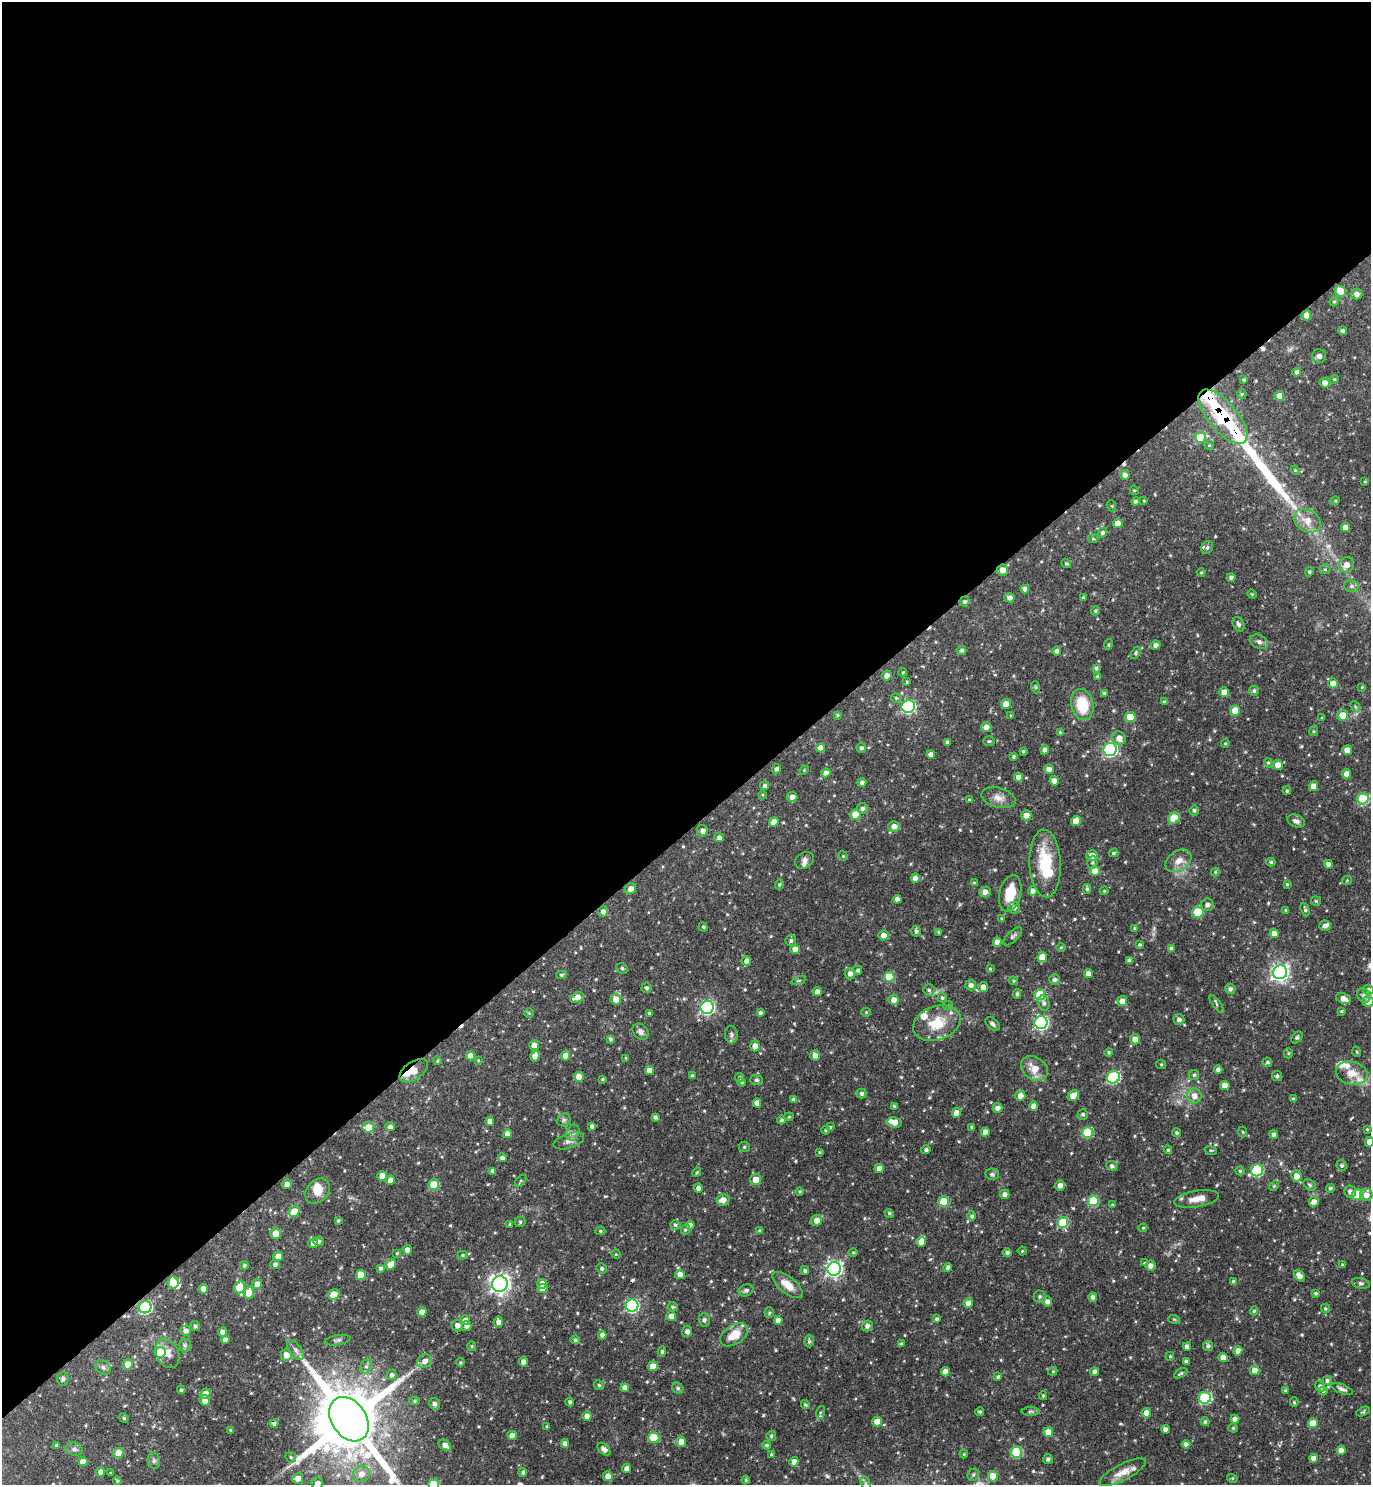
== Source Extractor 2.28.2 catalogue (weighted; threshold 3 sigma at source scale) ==
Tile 2 of 4 x 4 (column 2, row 1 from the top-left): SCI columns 1670-3038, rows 4453-5935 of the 5936 x 5941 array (HDU 1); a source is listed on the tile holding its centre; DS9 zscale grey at full resolution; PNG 1373 x 1487 px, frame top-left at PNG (2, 2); each listed source drawn as its Kron ellipse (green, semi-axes under 4 px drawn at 4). Shown black and unused: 56% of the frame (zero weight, under 3 of 4 exposures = <1% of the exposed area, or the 3 px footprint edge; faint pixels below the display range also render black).
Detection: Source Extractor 2.28.2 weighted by HDU 2 'WHT'; one run over the whole footprint, this tile lists its part. Background 0.119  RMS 0.0042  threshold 0.0188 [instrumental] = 3 sigma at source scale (4.5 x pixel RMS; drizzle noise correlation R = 1.50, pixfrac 1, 0.05/0.05 arcsec/px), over >= 5 px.
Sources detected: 612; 1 too faint to see at this stretch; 2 inside a brighter object's white glare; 5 cosmic-ray / hot-pixel residue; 1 long thin detection or spike segment (spike, bleed or trail) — neither listed nor drawn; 18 inside a brighter listed object's ellipse — not listed separately; of the other 585, all 500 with FLUX_AUTO >= 0.41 (the completeness limit of this list) listed and drawn (85 fainter detections not listed), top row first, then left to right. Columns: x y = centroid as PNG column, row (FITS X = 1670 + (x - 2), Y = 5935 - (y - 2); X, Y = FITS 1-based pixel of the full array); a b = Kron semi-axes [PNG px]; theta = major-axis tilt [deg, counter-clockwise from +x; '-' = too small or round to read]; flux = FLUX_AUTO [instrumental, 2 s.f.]
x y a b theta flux
1340 291 5 5 - 9.3
1357 294 6 5 - 1.8
1334 301 5 4 - 0.61
1306 315 5 5 - 2.7
1343 331 4 4 - 1
1319 356 7 7 - 1.4
1297 372 4 4 - 1.6
1334 379 4 4 - 0.45
1244 380 4 4 - 0.71
1325 383 5 5 - 2.6
1242 394 5 4 - 0.52
1279 396 5 5 - 3.4
1223 417 33 14 -50 44
1200 437 5 5 - 9.9
1209 445 4 4 - 0.45
1295 470 5 4 - 0.42
1125 475 5 5 - 1.9
1365 481 4 3 - 0.48
1134 490 5 4 - 0.44
1144 500 3 3 - 0.42
1135 501 4 4 - 0.96
1335 501 5 3 - 0.44
1112 506 6 3 -71 0.47
1307 521 14 11 -32 5.3
1118 523 5 4 - 4.7
1345 527 4 4 - 2.8
1102 533 5 4 - 0.88
1093 539 5 3 - 0.44
1207 548 7 5 60 1.1
1066 563 5 4 - 0.66
1347 565 8 7 - 3.2
1325 569 5 5 - 0.62
1002 570 5 5 - 3
1201 572 4 3 - 0.52
1309 572 4 3 - 0.65
1231 577 4 4 - 1.2
1351 586 7 5 -14 1.2
1025 589 4 4 - 2.4
1252 594 4 4 - 0.42
1009 598 5 4 - 1.8
1083 598 4 3 - 0.53
965 601 5 5 - 0.89
1095 611 5 4 - 0.58
1238 624 8 5 -60 1.3
1259 642 9 6 -25 1.4
1109 644 5 3 - 0.45
1156 645 4 4 - 1.8
962 650 5 4 - 1.1
1057 651 4 4 - 1.3
1136 653 6 4 62 0.71
1096 668 4 3 - 0.81
903 672 4 3 - 0.43
887 676 5 5 - 2.4
1098 677 4 4 - 1.1
907 682 3 3 - 0.47
1333 683 5 5 - 2.9
1035 687 6 4 -71 0.5
1362 687 4 4 - 0.45
1254 691 5 5 - 0.91
1224 692 5 5 - 3.2
1104 693 4 4 - 0.56
896 698 5 5 - 0.62
1164 702 4 3 - 0.73
1006 704 5 5 - 4.3
1082 705 16 11 -78 14
1355 706 6 4 -47 0.59
908 707 6 6 - 63
1235 711 5 5 - 7.5
837 715 4 3 - 0.63
1343 715 5 5 - 5.6
1011 716 4 4 - 0.62
1130 717 5 5 - 9.1
1322 718 4 3 - 0.44
986 727 5 5 - 2.2
1314 731 5 4 - 0.53
1060 732 3 3 - 0.51
1119 738 7 6 - 2.9
989 741 6 4 -1 0.6
947 742 4 3 - 0.9
1225 743 4 3 - 0.48
821 748 4 4 - 2.9
861 748 5 4 - 0.98
1110 749 7 6 - 73
1045 750 4 4 - 2.8
1347 750 5 5 - 4.6
1023 751 4 3 - 0.62
931 754 4 4 - 2.3
1013 756 3 3 - 0.76
1268 763 5 4 - 0.55
1278 765 5 5 - 4.6
776 769 4 4 - 1.2
1049 769 5 4 - 2.6
804 770 5 4 - 0.42
826 773 4 4 - 2.2
1347 774 4 4 - 3
1018 777 4 4 - 3.3
1054 781 4 4 - 3.4
862 782 4 4 - 1.2
765 786 4 4 - 1.2
1314 786 5 4 - 3.1
1287 791 4 4 - 0.64
763 795 4 3 - 0.41
792 797 5 5 - 2.3
998 798 18 9 -15 3.5
969 799 3 3 - 0.44
1363 799 5 5 - 24
862 808 5 5 - 1.2
1194 810 5 4 - 0.86
855 815 5 5 - 8.6
1026 815 5 5 - 3.1
1174 818 6 5 - 9.7
1076 821 5 4 - 3.8
1296 821 9 6 -21 1.8
774 822 5 4 - 4.5
894 826 5 5 - 3
702 831 6 5 - 1.8
719 838 5 4 - 1.7
1114 853 5 4 - 0.8
1092 855 6 5 - 3.8
843 856 5 4 - 0.41
804 860 10 7 33 1.8
1178 861 14 9 34 3.6
1092 862 7 5 87 0.71
1271 862 4 4 - 0.68
1045 863 34 15 -88 18
1328 864 4 4 - 2.2
1095 871 5 4 - 5.8
1215 872 4 4 - 0.47
915 878 4 4 - 2.9
1347 880 5 4 - 0.46
974 883 4 3 - 0.43
779 884 5 4 - 0.62
1287 884 4 4 - 0.51
630 889 6 5 - 2.6
1087 889 5 4 - 0.81
1033 891 5 4 - 1.7
1104 891 4 4 - 0.43
985 892 6 5 - 1.9
1010 893 19 10 77 9.8
897 899 4 4 - 2.2
1316 901 5 5 - 0.62
1207 905 6 6 - 1.7
1014 908 6 6 - 1.5
1286 910 4 4 - 0.77
1305 910 7 4 -69 0.87
603 911 5 5 - 2
1198 912 5 5 - 19
1002 919 4 4 - 0.57
1325 926 6 5 - 1.7
703 927 4 4 - 0.65
1134 928 3 3 - 0.41
916 931 5 5 - 1.2
939 932 4 4 - 0.76
1274 933 4 4 - 3.4
883 935 5 5 - 2.5
1013 936 12 5 44 1.2
791 941 5 5 - 1
997 942 4 4 - 3.1
1140 944 4 4 - 0.68
1061 947 5 3 - 0.43
1171 948 4 4 - 0.81
795 949 4 4 - 2.7
1042 957 5 5 - 6.8
1129 960 4 4 - 1.3
746 961 5 4 - 2.1
622 968 6 5 - 0.83
990 969 4 3 - 0.42
858 970 4 4 - 0.95
1280 972 7 7 - 160
1088 973 4 4 - 2.6
850 974 6 5 - 2.2
561 975 5 4 - 0.67
889 977 5 5 - 11
1054 980 5 5 - 1.2
799 981 7 3 19 0.54
1013 981 5 4 - 0.47
971 985 5 5 - 1.6
983 987 5 5 - 2.9
646 988 5 5 - 0.96
1230 989 5 5 - 1.3
929 990 5 5 - 0.91
1368 990 5 5 - 1.2
817 992 4 4 - 2.9
1017 994 4 4 - 0.82
1040 995 5 5 - 20
1364 995 7 6 - 1.1
577 997 7 5 21 3.5
942 998 5 5 - 0.84
616 999 5 5 - 4.4
1344 999 8 5 -21 3.2
894 1000 5 5 - 2.6
1122 1001 5 5 - 3.4
1368 1002 5 5 - 3
1044 1003 7 5 -77 1.3
1217 1004 10 2 -54 0.76
948 1005 5 4 - 0.58
707 1007 6 6 - 86
1341 1011 4 3 - 0.43
866 1012 4 4 - 0.44
529 1013 5 4 - 0.48
649 1013 3 3 - 0.57
760 1013 4 4 - 1.1
1179 1020 5 5 - 1.6
937 1023 24 17 20 11
1041 1023 6 6 - 72
993 1024 8 5 -42 1.1
641 1032 9 7 -47 1.7
731 1035 8 6 -86 1.2
1297 1038 7 4 48 0.68
610 1039 4 4 - 0.89
1135 1039 5 5 - 2.7
534 1045 5 5 - 3.1
755 1046 5 5 - 2.9
1109 1052 4 4 - 0.63
1357 1052 5 3 - 0.42
1288 1053 5 4 - 0.48
565 1055 5 4 - 4.5
815 1055 5 5 - 2.5
470 1056 4 4 - 4
535 1056 5 4 - 3.4
626 1058 3 3 - 0.47
478 1060 4 4 - 0.42
437 1061 4 3 - 0.5
1267 1062 5 4 - 0.71
1161 1064 5 4 - 0.51
1034 1068 14 11 -36 5.6
649 1070 4 4 - 2.7
1218 1070 4 4 - 1.8
414 1071 16 9 35 8.2
1352 1073 16 11 -13 5.4
1194 1075 5 5 - 0.74
692 1076 3 3 - 0.71
1277 1076 5 5 - 0.85
579 1077 5 5 - 7.9
1113 1077 7 6 - 46
740 1078 5 4 - 0.91
602 1079 3 3 - 0.58
757 1080 6 5 - 0.78
742 1082 4 4 - 0.65
1225 1085 5 4 - 2.8
862 1094 5 5 - 0.98
1020 1096 5 5 - 3.3
1073 1096 6 5 - 4.1
1194 1096 7 7 - 3.1
793 1099 4 4 - 0.77
1293 1099 4 3 - 0.85
757 1103 4 4 - 2.7
894 1106 4 4 - 0.61
1034 1106 4 4 - 2.8
998 1108 5 4 - 1.9
957 1113 5 4 - 3.6
1083 1114 5 5 - 0.9
655 1117 4 4 - 1.2
789 1117 5 4 - 0.53
564 1120 7 6 - 1
782 1120 4 4 - 0.94
490 1121 4 4 - 2.4
895 1122 7 5 -15 3.1
592 1126 4 4 - 1.6
368 1127 6 5 - 5.9
390 1127 5 4 - 1.3
830 1127 4 4 - 0.6
972 1127 4 3 - 0.68
1367 1129 4 3 - 0.44
826 1130 4 4 - 0.77
985 1132 4 4 - 3
1088 1132 5 5 - 22
1242 1132 5 3 - 0.45
573 1133 8 6 69 1.3
1177 1133 4 4 - 0.77
507 1134 4 4 - 3.2
1274 1134 4 4 - 1.4
569 1141 16 7 18 2.5
1370 1142 4 4 - 3
744 1147 5 5 - 0.68
926 1150 5 4 - 1.1
1168 1150 4 3 - 0.66
1211 1150 6 4 -17 0.52
819 1152 4 3 - 0.47
502 1158 4 4 - 1.4
1342 1165 5 5 - 0.91
1112 1166 5 5 - 0.97
879 1168 4 4 - 2.5
1257 1170 6 5 - 37
493 1171 4 4 - 1.9
1240 1171 4 4 - 0.6
697 1172 5 4 - 0.57
992 1174 7 5 -12 0.88
382 1176 5 4 - 4.4
1296 1176 5 5 - 3.8
390 1180 4 4 - 3
756 1180 5 5 - 4.8
521 1181 7 4 47 0.56
287 1184 5 4 - 2.3
434 1185 5 5 - 13
1060 1185 5 5 - 2.2
1310 1185 7 4 -38 0.72
1274 1186 5 4 - 0.43
698 1188 4 4 - 2.3
1330 1188 4 4 - 0.75
317 1191 14 10 47 5
800 1191 4 4 - 0.5
1350 1192 6 6 - 1.6
1005 1194 5 4 - 1.8
1357 1195 5 5 - 14
1366 1195 6 6 - 2.5
1196 1199 22 8 9 4.4
723 1200 6 5 - 3.2
944 1201 5 5 - 13
1093 1201 5 5 - 18
1314 1202 5 5 - 2.7
1112 1205 4 3 - 0.74
294 1212 5 5 - 8.7
889 1213 5 4 - 0.71
972 1216 4 4 - 1.1
817 1220 5 5 - 3.2
338 1221 4 3 - 0.57
520 1222 5 5 - 0.55
1063 1222 5 5 - 21
509 1224 4 3 - 0.44
675 1225 5 4 - 0.78
690 1225 4 4 - 2.8
1143 1228 4 4 - 0.44
685 1230 5 4 - 0.55
600 1231 5 4 - 0.61
760 1231 4 4 - 0.81
275 1233 5 5 - 4.4
318 1241 5 4 - 1.1
921 1242 5 4 - 3
313 1243 5 4 - 2.4
407 1250 4 4 - 2.8
1022 1251 4 4 - 0.47
853 1252 5 3 - 0.44
397 1253 4 3 - 0.47
1007 1253 4 4 - 1.1
616 1254 4 4 - 0.49
463 1255 5 4 - 0.69
278 1256 5 4 - 4
1144 1263 3 3 - 0.45
275 1264 5 4 - 1.2
390 1264 6 4 44 4.7
244 1265 4 4 - 0.87
1343 1265 4 3 - 0.89
1150 1266 5 5 - 1.9
948 1267 4 4 - 1.4
380 1268 4 4 - 0.98
602 1268 5 5 - 0.88
834 1269 7 6 - 140
805 1271 4 4 - 0.82
680 1274 5 4 - 2.8
361 1275 5 5 - 9.6
1299 1276 6 4 -49 3.4
173 1282 6 5 - 8.3
1234 1282 4 3 - 1.3
1361 1283 9 5 -12 1
257 1284 5 5 - 2.7
500 1284 8 7 - 210
542 1284 5 4 - 4.3
788 1285 18 8 -39 5.6
239 1287 6 5 - 9.1
203 1289 5 4 - 2.9
543 1289 5 4 - 5.6
746 1290 7 5 22 1
249 1293 6 5 - 6.5
1316 1293 4 3 - 0.72
334 1294 6 5 - 7.7
1040 1296 6 6 - 0.8
1093 1297 4 4 - 1.6
1047 1301 5 5 - 1.9
968 1303 5 4 - 2.9
632 1306 6 6 - 62
145 1307 6 6 - 55
673 1307 5 4 - 0.84
1325 1309 5 4 - 0.59
1254 1311 4 4 - 0.61
422 1312 4 4 - 3.6
769 1313 5 4 - 0.65
671 1316 5 4 - 2.9
936 1319 4 3 - 0.96
1174 1319 6 4 -19 0.5
465 1320 5 4 - 3
704 1320 7 5 -89 1.1
778 1320 4 4 - 2.6
498 1322 5 4 - 2.1
457 1325 6 5 - 2.1
195 1326 5 5 - 1.1
467 1326 5 4 - 1.5
867 1326 5 5 - 1.6
186 1331 5 5 - 1.9
687 1331 5 5 - 1.6
223 1332 4 4 - 2.8
602 1335 4 4 - 1.8
734 1335 15 9 33 7.3
225 1340 4 4 - 1.7
338 1340 13 5 10 1.1
575 1340 5 4 - 0.71
809 1341 6 5 - 0.75
901 1344 4 3 - 0.78
185 1345 6 6 - 1
472 1346 5 4 - 0.54
1208 1346 5 5 - 1.1
1187 1347 4 4 - 2
295 1350 11 6 -54 1.7
662 1351 5 4 - 0.66
1238 1351 5 4 - 2.7
160 1352 5 5 - 10
167 1353 15 11 -65 4.4
286 1355 6 5 - 2.9
1170 1356 4 3 - 0.52
1223 1357 5 4 - 3.1
425 1361 7 6 - 2.5
461 1362 4 3 - 0.46
523 1362 4 4 - 2.3
1186 1362 4 4 - 1.4
128 1364 5 5 - 8.1
366 1366 7 5 68 1.2
653 1366 5 5 - 4.9
103 1367 8 6 -39 1.3
1255 1370 5 5 - 3
1053 1371 4 3 - 0.45
945 1372 4 4 - 4.1
1094 1372 4 4 - 1.4
1181 1373 7 4 29 0.7
392 1375 5 5 - 1.4
998 1377 4 4 - 0.78
63 1379 7 5 86 0.76
1327 1380 5 4 - 0.95
599 1385 5 4 - 0.66
1320 1386 5 4 - 1.3
625 1388 4 4 - 2.6
678 1388 6 5 - 0.75
1342 1389 11 4 -22 1.3
181 1390 4 4 - 0.64
1285 1391 4 4 - 0.5
1323 1391 4 4 - 0.68
205 1394 5 5 - 5.1
1043 1396 4 3 - 0.48
1205 1398 6 6 - 30
205 1400 6 5 - 2.4
415 1401 5 4 - 0.6
570 1402 4 4 - 0.99
1294 1402 5 4 - 0.54
435 1404 6 5 - 1.3
805 1405 4 4 - 0.62
1030 1411 9 4 0 0.79
1363 1411 7 3 27 0.54
820 1412 6 4 74 0.63
980 1412 4 4 - 0.6
1146 1413 5 5 - 3.4
587 1416 5 4 - 2.8
124 1418 5 4 - 0.55
349 1419 24 17 -55 4400
1235 1419 4 4 - 2.2
877 1422 5 4 - 5.9
1205 1422 4 4 - 0.86
274 1423 4 4 - 1.1
1313 1423 5 4 - 6.4
547 1426 3 3 - 0.65
1233 1428 4 4 - 0.54
1166 1429 4 4 - 1.8
231 1430 4 3 - 0.69
1048 1432 5 5 - 4.9
512 1435 5 4 - 2.5
771 1436 5 5 - 0.69
654 1438 5 5 - 14
681 1442 5 5 - 3.3
565 1443 4 4 - 1.8
1186 1444 4 4 - 1.4
57 1445 4 3 - 1.1
445 1445 7 5 -34 2.7
766 1445 4 4 - 0.8
74 1449 8 6 -12 1.4
604 1449 7 5 -45 2
1341 1450 4 4 - 2.6
1016 1452 5 5 - 28
119 1453 5 5 - 9.8
771 1454 3 2 - 0.41
964 1454 4 4 - 0.46
291 1457 6 5 - 0.71
1313 1458 4 4 - 3.4
1048 1459 5 5 - 1.2
154 1461 8 6 -78 1.1
83 1462 4 4 - 2.9
794 1462 5 4 - 2.7
627 1468 4 4 - 2.4
100 1472 5 4 - 2.2
1122 1472 26 8 27 4.6
111 1473 4 3 - 0.46
523 1473 4 4 - 0.84
361 1474 8 8 - 3.5
973 1475 6 5 - 0.89
608 1476 5 4 - 3.4
993 1476 5 5 - 5.9
298 1478 5 5 - 3.5
1232 1478 5 3 - 0.41
746 1480 4 4 - 0.62
117 1481 4 3 - 0.59
317 1483 6 5 - 2.6
865 1483 7 4 -71 0.98
433 1484 5 5 - 15
Overlapping masked pixels (flux is a lower limit): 5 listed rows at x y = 1223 417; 1002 570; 965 601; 414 1071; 145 1307
Isophote crosses this tile's border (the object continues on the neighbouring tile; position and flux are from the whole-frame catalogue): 5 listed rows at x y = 1368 1002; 1370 1142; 349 1419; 317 1483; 433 1484